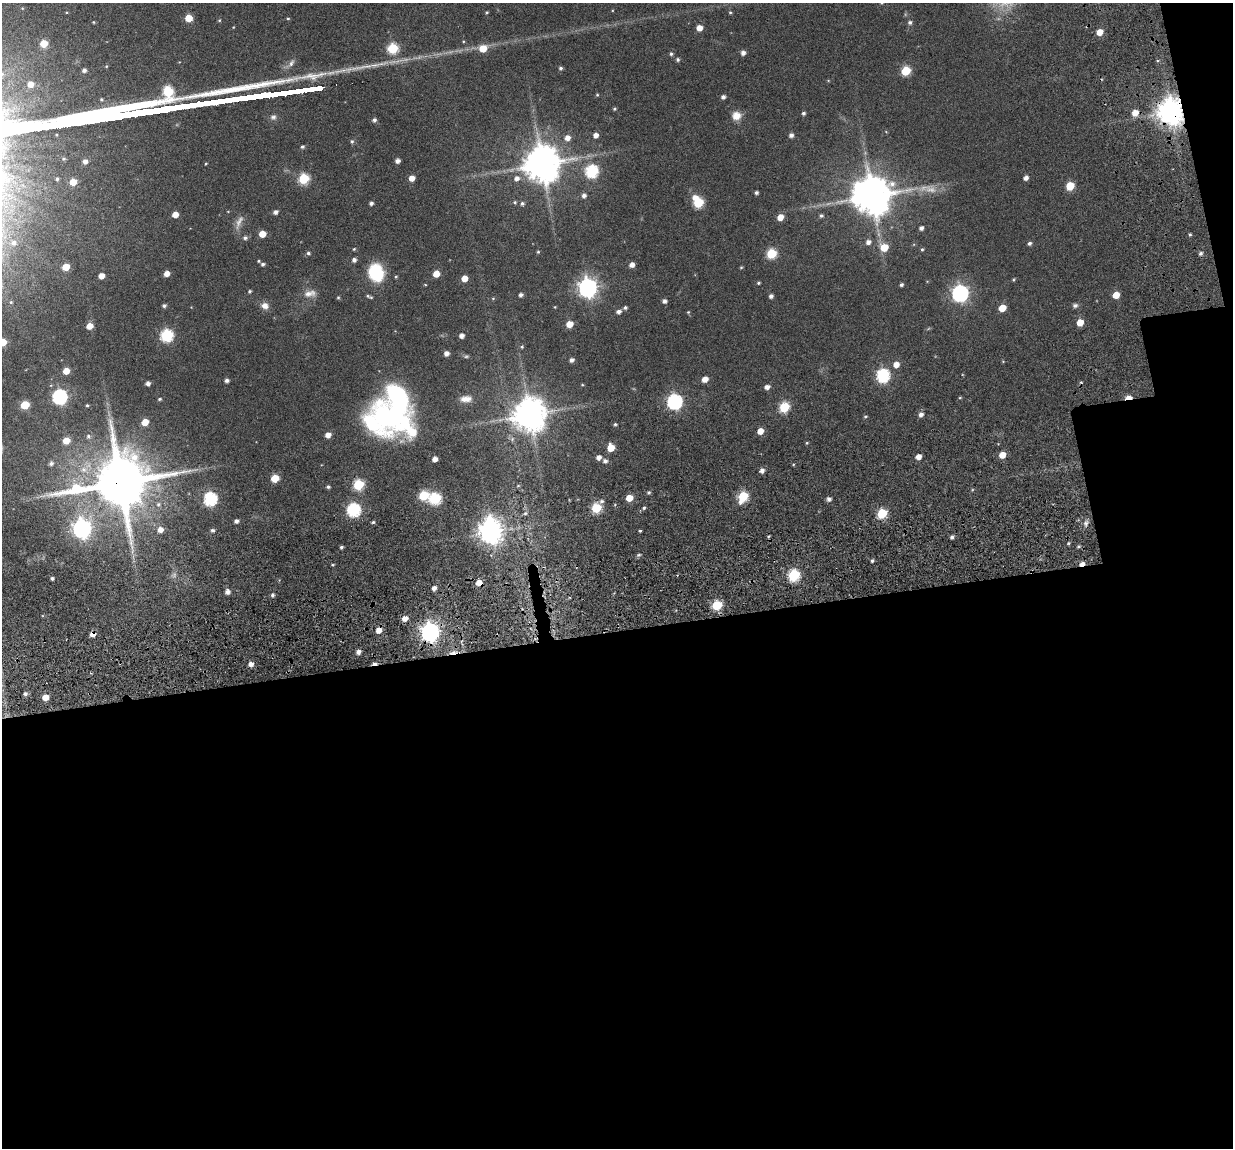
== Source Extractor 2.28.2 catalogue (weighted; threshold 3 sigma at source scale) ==
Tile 16 of 4 x 4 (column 4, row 4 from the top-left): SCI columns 3828-5058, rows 225-1370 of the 5280 x 5236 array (HDU 1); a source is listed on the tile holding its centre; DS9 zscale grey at full resolution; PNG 1235 x 1150 px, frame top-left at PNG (2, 3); no overlay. Shown black and unused: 48% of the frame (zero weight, under 3 of 6 exposures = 11% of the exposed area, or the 3 px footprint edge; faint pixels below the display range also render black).
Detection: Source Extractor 2.28.2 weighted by HDU 2 'WHT'; one run over the whole footprint, this tile lists its part. Background 0.0889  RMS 0.0097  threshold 0.0396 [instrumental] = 3 sigma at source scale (4.09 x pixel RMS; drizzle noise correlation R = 1.36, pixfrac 0.8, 0.05/0.05 arcsec/px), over >= 5 px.
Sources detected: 204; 3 too faint to see at this stretch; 3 inside a brighter object's white glare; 3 cosmic-ray / hot-pixel residue — not listed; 1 inside a brighter listed object's ellipse — not listed separately; the other 194 listed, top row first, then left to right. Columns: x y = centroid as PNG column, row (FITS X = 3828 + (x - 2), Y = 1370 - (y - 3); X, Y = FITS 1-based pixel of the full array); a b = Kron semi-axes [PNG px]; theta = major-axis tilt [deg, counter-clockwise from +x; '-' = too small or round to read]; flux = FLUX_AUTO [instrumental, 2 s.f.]
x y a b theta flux
730 12 4 4 - 0.92
188 18 5 5 - 17
288 19 4 4 - 0.92
93 22 4 4 - 0.74
910 22 5 5 - 2.1
699 28 5 4 - 8.7
1100 32 5 4 - 11
44 43 5 5 - 18
393 48 6 6 - 59
483 48 6 6 - 16
743 53 5 4 - 3.5
671 54 5 4 - 1.5
678 60 5 4 - 1.7
561 68 4 4 - 1.7
84 70 4 3 - 2.1
906 71 6 5 - 38
2 74 8 8 - 5.4
30 84 7 6 - 9.1
597 95 4 4 - 0.89
723 97 4 4 - 2.6
614 109 4 4 - 1.2
1171 112 8 8 - 1200
803 113 4 4 - 1.9
1135 113 6 6 - 8.9
736 116 10 9 - 8.6
374 120 5 5 - 2.2
886 132 5 3 - 0.63
596 135 5 5 - 4.9
791 135 5 4 - 3.1
567 138 6 6 - 5.5
352 141 6 5 - 1.6
302 147 5 4 - 1.7
85 161 5 5 - 4.1
397 161 4 4 - 3.5
542 164 10 10 - 2400
592 171 6 6 - 110
412 178 5 5 - 7
517 178 7 6 - 4.3
1026 178 5 4 - 3.8
57 179 4 4 - 1.4
304 179 6 6 - 54
73 182 5 5 - 12
1070 186 5 5 - 28
756 193 4 4 - 1.9
584 196 5 5 - 3.1
872 196 11 10 - 2700
695 197 6 5 - 4.7
515 202 6 5 - 1.3
698 202 6 6 - 52
371 203 4 4 - 2.2
522 203 6 5 - 1.9
275 212 5 4 - 3
175 215 5 5 - 9.4
821 216 5 5 - 1.6
780 217 6 5 - 8.7
921 228 4 4 - 2.8
262 234 5 5 - 12
1190 234 4 3 - 1
245 238 6 5 - 2.2
868 242 5 5 - 3.9
13 243 11 10 - 8.6
1029 243 5 4 - 2
884 247 6 6 - 17
354 249 4 4 - 0.82
922 249 5 4 - 1.1
538 252 4 3 - 0.98
308 253 5 4 - 1.6
1201 253 5 4 - 2.1
771 254 6 5 - 51
354 260 5 4 - 2.9
258 261 4 3 - 0.83
263 264 5 4 - 1.9
632 265 5 4 - 5.5
66 267 5 5 - 16
741 267 4 4 - 0.89
167 273 5 4 - 6.4
376 273 14 11 -69 58
436 274 5 5 - 12
101 276 5 4 - 7.7
464 278 5 5 - 9.4
1013 280 5 3 - 0.85
758 283 4 3 - 1.1
425 285 4 3 - 0.67
901 285 4 3 - 1.9
588 288 7 7 - 460
250 291 4 4 - 1.2
310 293 18 9 8 6.8
960 293 7 7 - 280
521 295 4 4 - 2.5
1116 295 5 5 - 13
368 296 6 5 - 1.6
771 296 4 4 - 2.7
338 297 4 4 - 0.99
493 298 5 3 - 0.84
664 301 5 5 - 2.8
11 302 5 4 - 0.95
1075 305 7 6 - 2.1
164 306 4 4 - 2
265 306 9 8 - 5.6
555 307 4 3 - 0.62
625 307 5 4 - 1.8
1002 308 5 5 - 14
619 312 5 4 - 3.2
688 312 5 4 - 0.85
1080 322 5 5 - 13
569 324 5 5 - 13
90 326 5 5 - 9.6
167 335 6 6 - 98
461 336 4 4 - 4.2
2 342 5 5 - 22
522 347 5 4 - 1.1
446 353 5 4 - 4.5
572 360 5 4 - 2.9
896 364 6 5 - 6.6
66 371 5 5 - 9.6
883 375 6 6 - 130
705 379 5 4 - 7.3
227 380 4 4 - 2.7
148 383 4 4 - 3.2
582 385 5 3 - 0.74
767 387 5 4 - 4.4
60 397 7 6 - 170
960 398 5 3 - 0.73
1128 398 7 3 3 11
159 399 4 3 - 1.2
466 399 15 8 3 7.1
674 402 7 6 - 200
25 405 5 5 - 30
87 405 3 3 - 0.94
784 407 6 5 - 53
921 414 5 5 - 3.7
530 415 10 9 - 1900
865 416 5 3 - 0.98
387 417 54 23 -31 140
145 422 5 5 - 13
615 424 4 3 - 1.2
760 431 5 5 - 8.9
328 435 5 5 - 6.2
88 436 6 6 - 2
66 441 5 5 - 13
807 443 4 4 - 0.9
611 448 5 5 - 17
1002 455 5 5 - 11
599 457 5 4 - 4.4
918 457 4 4 - 6.2
435 459 4 4 - 5
605 461 6 5 - 2.6
51 463 6 5 - 2.4
762 470 5 5 - 3.5
275 478 5 5 - 23
121 482 18 14 11 6800
358 485 6 5 - 58
328 487 4 3 - 1.6
649 492 5 5 - 1.4
424 495 6 5 - 42
743 496 7 5 58 50
435 498 6 6 - 84
629 498 5 5 - 14
210 499 6 6 - 130
829 499 5 4 - 2.8
602 501 6 5 - 1.9
596 508 5 5 - 48
644 508 5 4 - 1.4
354 510 6 6 - 130
882 514 6 5 - 49
236 521 5 4 - 3.1
373 522 4 4 - 1.2
1086 523 7 5 -83 2.5
82 529 8 7 - 380
160 530 6 6 - 5.9
212 530 4 4 - 1.9
490 531 9 8 - 820
640 531 3 3 - 0.95
952 537 4 4 - 2.1
1068 543 5 3 - 1.1
341 547 3 3 - 1.5
639 555 5 4 - 1.5
872 561 3 3 - 1.6
1082 564 5 4 - 4.7
794 575 6 5 - 88
52 578 3 3 - 1.7
479 583 6 5 - 9
434 588 4 4 - 3.7
227 592 5 5 - 3.7
272 595 5 4 - 2
717 605 6 5 - 48
405 618 5 4 - 7.8
379 630 5 5 - 7.8
430 632 7 7 - 480
92 634 5 4 - 5.9
358 652 5 5 - 4.2
251 664 5 5 - 4.7
25 694 5 4 - 2.2
45 697 5 4 - 12
Overlapping masked pixels (flux is a lower limit): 8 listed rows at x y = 1171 112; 1135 113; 1128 398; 121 482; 1082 564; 479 583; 430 632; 92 634
Isophote crosses this tile's border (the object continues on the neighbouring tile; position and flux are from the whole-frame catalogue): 2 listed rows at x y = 2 74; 2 342
Unlisted compact peaks at least as high as the median listed source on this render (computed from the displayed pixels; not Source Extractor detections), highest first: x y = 165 92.